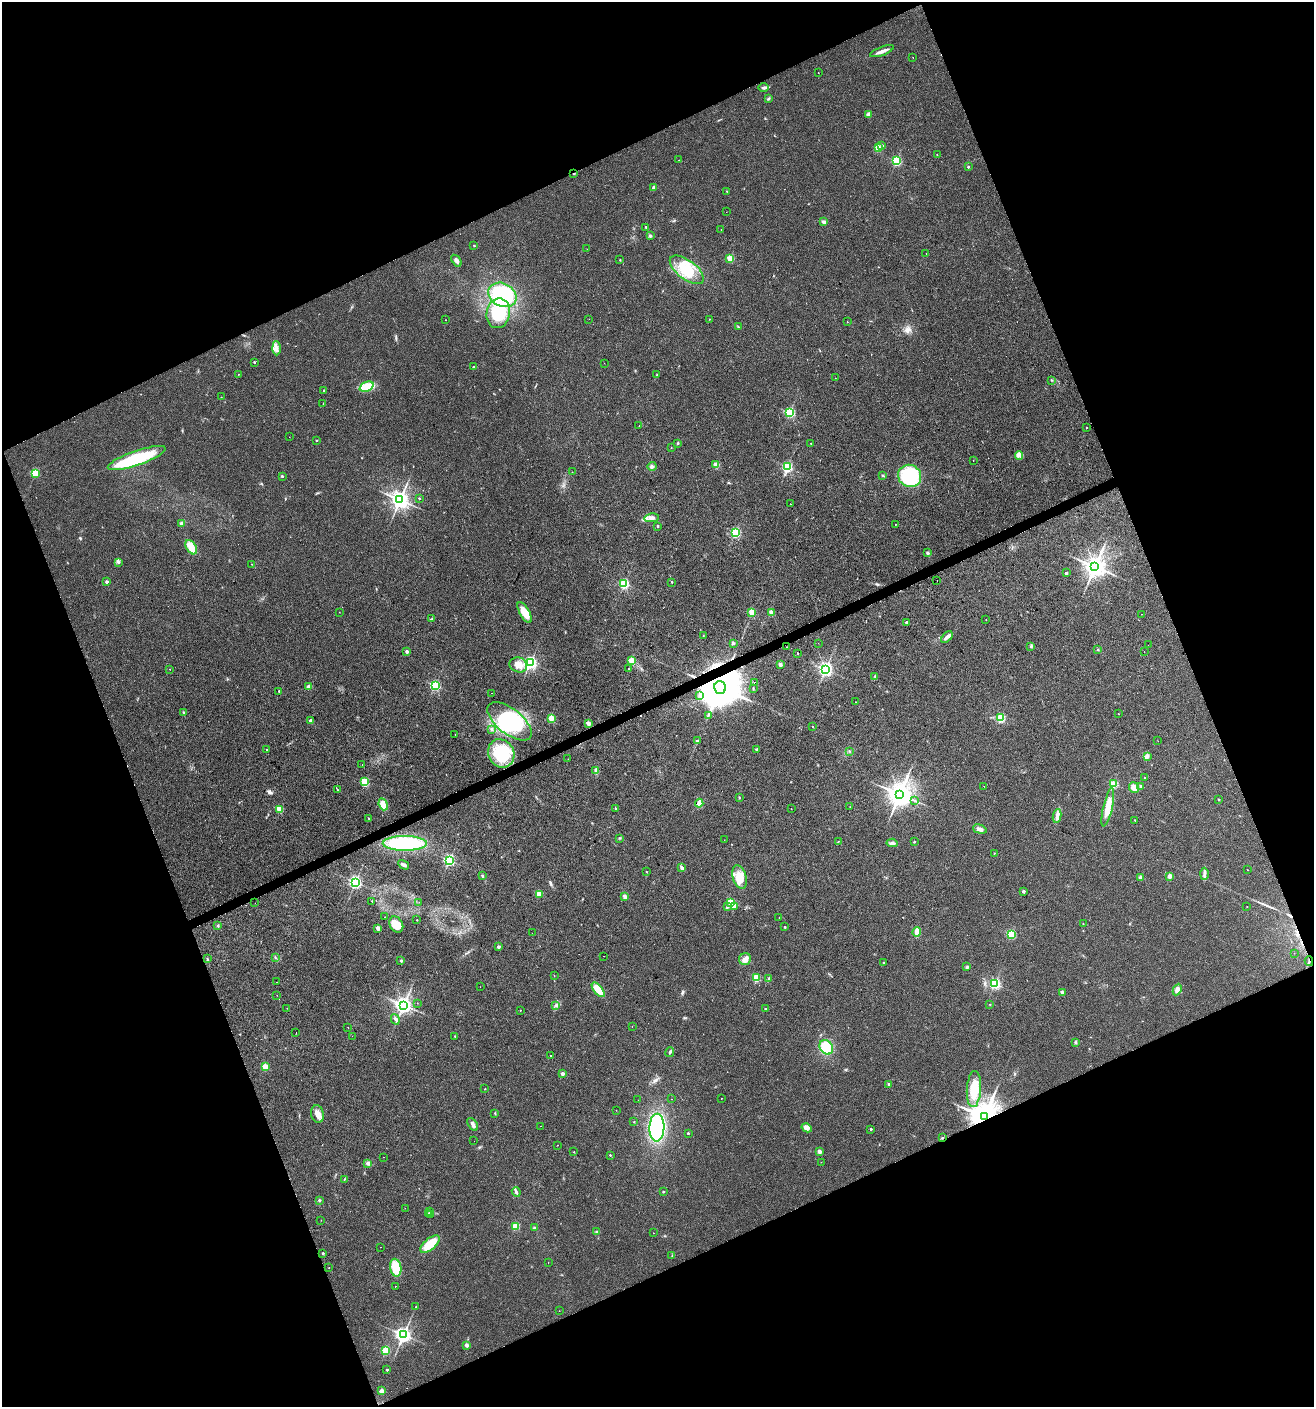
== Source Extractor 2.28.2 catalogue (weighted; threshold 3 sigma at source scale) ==
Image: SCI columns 142-5389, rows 1-5617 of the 5474 x 5618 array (HDU 1 of 3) = the unmasked area's bounding box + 8 px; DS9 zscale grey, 4 x 4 block average (1 PNG px = mean of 4 x 4 image px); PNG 1316 x 1409 px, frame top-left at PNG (2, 2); each listed source drawn as its Kron ellipse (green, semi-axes under 4 px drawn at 4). Shown black and unused: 43% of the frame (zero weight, under 2 of 3 exposures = <1% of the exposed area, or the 3 px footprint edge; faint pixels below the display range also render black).
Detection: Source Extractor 2.28.2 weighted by HDU 2 'WHT'. Background 0.0185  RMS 0.0053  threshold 0.0238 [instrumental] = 3 sigma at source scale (4.5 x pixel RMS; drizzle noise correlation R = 1.50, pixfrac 1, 0.0396/0.0396 arcsec/px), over >= 5 px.
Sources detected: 313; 4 inside a brighter object's white glare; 8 cosmic-ray / hot-pixel residue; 2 long thin detections or spike segments (spike, bleed or trail) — neither listed nor drawn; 1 coinciding with a brighter row at this scale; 4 inside a brighter listed object's ellipse — not listed separately; the other 294 listed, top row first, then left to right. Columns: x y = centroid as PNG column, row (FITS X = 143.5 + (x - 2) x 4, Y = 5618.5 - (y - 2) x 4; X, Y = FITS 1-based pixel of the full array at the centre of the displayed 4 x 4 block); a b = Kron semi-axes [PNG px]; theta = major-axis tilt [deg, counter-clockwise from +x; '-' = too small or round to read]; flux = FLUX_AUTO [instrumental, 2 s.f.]
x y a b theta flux
882 51 12 3 21 16
913 57 2 2 - 0.7
818 73 2 2 - 0.7
764 88 5 3 - 6.9
769 99 3 2 - 4.6
868 114 3 3 - 11
882 145 2 2 - 6.7
878 148 2 2 - 100
937 154 2 2 - 1.3
679 160 2 2 - 1.3
896 161 2 2 - 330
968 167 2 2 - 5.3
574 174 2 2 - 6.4
653 188 3 2 - 4.7
727 191 2 2 - 1.3
726 212 2 2 - 0.65
824 222 3 2 - 11
646 227 2 2 - 6.3
721 229 2 2 - 0.58
650 236 2 2 - 22
474 246 2 2 - 4
587 249 2 2 - 0.93
926 254 2 2 - 1
730 258 2 2 - 120
620 260 2 2 - 2.5
456 261 6 3 -54 11
687 270 20 9 -37 83
502 295 15 11 -29 190
498 313 15 11 79 130
589 319 2 2 - 0.55
709 319 2 2 - 0.95
446 320 2 2 - 0.82
847 322 2 2 - 1.6
738 327 3 2 - 1.7
276 348 7 4 -89 12
254 362 2 2 - 6.6
604 363 2 2 - 0.49
473 367 2 2 - 9.5
238 374 2 2 - 1.7
657 375 3 2 - 3.4
835 378 2 2 - 0.73
1052 380 3 2 - 1.7
367 387 7 4 23 71
324 391 2 2 - 1.8
221 397 2 2 - 1.2
323 404 4 2 - 1.5
790 412 2 2 - 380
639 425 2 2 - 1.2
1087 428 2 2 - 1.7
289 437 2 2 - 0.39
316 441 2 2 - 3.3
678 443 3 2 - 2.7
811 443 2 2 - 2.3
671 447 2 2 - 0.75
1019 455 4 3 - 9.4
137 458 30 7 19 200
973 461 2 2 - 1.9
716 465 2 2 - 88
652 466 4 3 - 6.8
787 467 2 2 - 420
572 472 2 2 - 1
35 473 2 2 - 180
282 476 2 2 - 3.8
882 476 2 2 - 2.4
910 476 12 11 - 230
419 498 2 2 - 5.4
400 500 3 3 - 1900
790 504 2 2 - 1.1
651 518 7 4 7 15
182 524 2 2 - 30
895 524 2 2 - 5.2
658 526 2 2 - 6.5
735 532 2 2 - 360
191 547 8 4 -59 49
928 553 2 2 - 21
119 562 2 2 - 2.7
252 564 2 2 - 1.1
1095 567 3 3 - 3100
1066 573 2 2 - 13
937 580 2 2 - 2.1
107 582 2 2 - 20
672 582 2 2 - 3.9
624 584 2 2 - 340
339 612 2 2 - 0.6
752 612 2 2 - 120
771 612 2 2 - 43
525 613 11 4 -60 49
1141 614 2 2 - 0.95
432 619 3 2 - 2.6
986 619 2 2 - 0.92
906 622 2 2 - 14
703 636 2 2 - 0.82
947 637 7 4 47 11
733 643 2 2 - 7.6
818 643 2 2 - 0.4
1148 645 2 2 - 0.47
1031 646 2 2 - 2.9
787 647 2 2 - 5.2
1098 650 2 2 - 2.3
1144 651 2 2 - 0.74
407 652 2 2 - 23
798 653 2 2 - 3.2
631 661 2 2 - 130
530 662 2 2 - 820
780 664 2 2 - 36
518 665 9 7 -20 28
170 669 2 2 - 1
628 669 2 2 - 3.3
825 669 2 2 - 990
875 676 2 2 - 2.5
754 682 2 2 - 4.9
435 685 2 2 - 430
309 687 3 3 - 11
720 688 6 5 - 19000
753 688 2 2 - 1.5
279 691 2 2 - 5.4
491 693 2 2 - 0.76
700 695 2 2 - 20
855 702 2 2 - 1.5
184 713 4 2 - 2.9
1119 714 2 2 - 0.78
708 716 2 2 - 1.4
551 718 2 2 - 130
1000 718 2 2 - 290
311 721 2 2 - 37
510 721 26 12 -38 230
588 723 2 2 - 58
813 727 2 2 - 1.5
491 730 2 2 - 3.6
455 734 2 2 - 5.2
697 741 2 2 - 6.3
1158 741 2 2 - 0.5
267 749 2 2 - 3.3
757 750 2 2 - 12
849 751 2 2 - 1.8
501 753 14 12 -61 140
1147 756 3 2 - 5
568 759 2 2 - 2.4
362 764 2 2 - 0.43
595 770 3 2 - 3.7
1145 778 2 2 - 2.3
365 782 2 2 - 210
1113 784 2 2 - 230
984 786 2 2 - 0.49
1141 786 2 2 - 14
1134 788 5 5 - 21
337 789 2 2 - 2
900 794 4 3 - 4000
739 797 2 2 - 1.7
1219 799 2 2 - 5.6
915 800 2 2 - 1.9
699 803 4 2 - 38
383 804 6 4 -69 29
850 807 2 2 - 1.6
1108 807 19 4 77 45
615 808 2 2 - 1.6
279 809 2 2 - 90
791 809 2 2 - 1
1057 816 7 4 82 12
369 818 2 2 - 2.7
1135 820 2 2 - 2.5
980 829 7 3 -15 15
620 838 2 2 - 2
724 840 2 2 - 0.59
838 842 2 2 - 1.4
914 842 2 2 - 4
405 843 22 7 0 290
892 843 5 3 - 9.1
994 853 2 2 - 1.3
449 860 2 2 - 560
404 865 6 3 -31 8.1
682 868 2 2 - 44
1247 870 2 2 - 4.4
646 872 2 2 - 1.8
1204 874 6 3 89 8.4
482 876 2 2 - 9.7
1170 876 2 2 - 55
740 877 12 7 -75 44
1141 877 2 2 - 40
355 882 2 2 - 780
1023 891 2 2 - 19
539 894 2 2 - 100
625 897 2 2 - 43
372 901 2 2 - 2.3
419 902 2 2 - 0.62
731 902 2 2 - 150
255 903 2 2 - 4
727 907 3 2 - 3.7
734 907 4 2 - 5
1247 907 2 2 - 1.1
385 917 2 2 - 2
779 917 2 2 - 0.62
417 920 2 2 - 2.3
1083 923 2 2 - 1.2
396 924 8 6 -60 33
218 926 3 2 - 3.2
785 927 2 2 - 6.3
378 928 2 2 - 44
917 932 4 3 - 30
532 933 2 2 - 0.68
1011 934 2 2 - 250
498 946 4 2 - 4.3
1294 953 2 2 - 0.45
604 956 2 2 - 2.1
275 957 3 2 - 2.3
207 959 4 2 - 2.7
745 959 6 6 - 15
401 961 2 2 - 13
1309 961 5 2 - 3.8
884 963 2 2 - 9.3
967 967 3 2 - 4.1
554 975 2 2 - 1
756 978 2 2 - 170
769 979 3 2 - 7.4
276 982 2 2 - 4.3
995 984 2 2 - 450
480 987 2 2 - 0.83
598 990 9 4 -50 59
1177 990 6 4 64 14
1062 992 3 2 - 5.8
277 995 2 2 - 0.9
417 1003 2 2 - 1
404 1005 3 2 - 1500
555 1005 2 2 - 1.5
990 1005 2 2 - 1.3
287 1008 2 2 - 1.9
765 1009 2 2 - 4.9
520 1010 2 2 - 1.8
395 1019 5 3 - 7.6
632 1026 2 2 - 0.82
348 1027 2 2 - 4.2
296 1033 2 2 - 1.7
352 1036 2 2 - 0.43
455 1036 2 2 - 2.7
1075 1042 3 2 - 3.2
826 1047 8 6 -54 94
670 1052 5 2 - 4.4
550 1056 2 2 - 13
265 1067 2 2 - 110
562 1074 2 2 - 26
889 1084 3 2 - 3.9
485 1089 2 2 - 1.4
974 1089 18 7 86 74
721 1098 2 2 - 1
671 1099 2 2 - 0.64
638 1100 2 2 - 0.54
616 1110 2 2 - 0.91
495 1113 2 2 - 2.3
317 1114 9 6 -80 19
984 1117 4 4 - 7700
634 1122 2 2 - 1.5
473 1124 7 3 -53 9.3
540 1126 2 2 - 1.4
657 1128 14 7 89 310
807 1128 5 4 - 17
871 1129 2 2 - 8.7
688 1133 2 2 - 5.7
943 1138 3 2 - 2.4
474 1141 2 2 - 0.81
557 1145 2 2 - 3.2
574 1152 2 2 - 1.2
819 1152 2 2 - 43
610 1155 2 2 - 5.6
383 1157 2 2 - 0.53
821 1162 2 2 - 0.62
368 1163 4 3 - 8.4
344 1179 2 2 - 1.7
516 1192 5 2 - 7.3
663 1192 2 2 - 2
319 1200 3 2 - 2.9
405 1208 2 2 - 0.74
430 1212 4 2 - 3.4
428 1213 2 2 - 1.6
431 1214 2 2 - 2.2
321 1220 2 2 - 0.94
515 1226 2 2 - 150
534 1227 3 3 - 3.4
597 1232 4 3 - 4.1
653 1233 2 2 - 1.1
430 1244 12 5 40 71
380 1247 2 2 - 2.6
323 1253 2 2 - 9
672 1256 3 2 - 1
548 1263 2 2 - 0.49
329 1268 2 2 - 1.8
396 1268 9 5 -79 72
395 1287 2 2 - 7.3
416 1307 2 2 - 2.3
559 1311 2 2 - 2.8
404 1335 3 3 - 1300
467 1345 2 2 - 31
386 1350 2 2 - 170
387 1370 2 2 - 7.9
381 1391 3 3 - 14
Overlapping masked pixels (flux is a lower limit): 5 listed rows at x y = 574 174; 720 688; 1309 961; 984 1117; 943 1138
Diffuse or blended objects may show on this block-average render without a row.